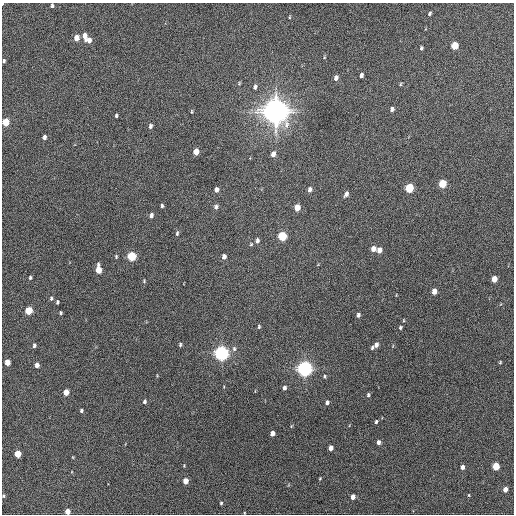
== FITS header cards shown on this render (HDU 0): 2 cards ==
NAXIS1  =                  512 / Axis length
NAXIS2  =                  512 / Axis length

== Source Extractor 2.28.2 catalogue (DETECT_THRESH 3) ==
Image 512 x 512 px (HDU 0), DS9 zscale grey, 1 PNG px = 1 image px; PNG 516 x 516 px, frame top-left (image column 1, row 512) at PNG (2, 3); no overlay
Background 247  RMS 15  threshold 45.7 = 3 sigma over >= 5 px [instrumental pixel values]
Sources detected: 90; all 90 listed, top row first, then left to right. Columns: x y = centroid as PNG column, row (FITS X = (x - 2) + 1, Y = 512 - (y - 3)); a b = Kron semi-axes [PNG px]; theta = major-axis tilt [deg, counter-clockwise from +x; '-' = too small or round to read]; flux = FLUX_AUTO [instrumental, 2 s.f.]
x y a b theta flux
2 4 3 2 - 7.4e+02
52 5 4 3 - 1.6e+03
429 14 5 3 - 1.6e+03
289 17 5 3 - 8.8e+02
85 36 7 4 89 6.6e+03
76 38 5 4 - 9.9e+03
89 40 5 5 - 5.7e+03
454 46 5 4 - 2.8e+04
421 48 5 3 - 1.6e+03
324 57 5 3 - 9.5e+02
4 61 4 3 - 1.5e+03
361 75 5 3 - 2.7e+03
336 78 6 4 74 4.3e+03
239 83 5 4 - 1.1e+03
400 84 5 4 - 1.1e+03
255 87 6 4 79 2.7e+03
392 109 5 4 - 2.8e+03
275 111 9 8 - 1.7e+06
192 112 5 3 - 9.9e+02
116 116 4 3 - 1.4e+03
6 122 5 4 - 2.9e+04
150 126 6 5 - 2.5e+03
44 137 4 4 - 3.0e+03
196 152 5 4 - 1.1e+04
273 154 6 5 - 5.9e+03
442 184 6 4 74 3.9e+04
409 188 6 5 - 5.6e+04
216 190 5 4 - 3.9e+03
309 190 6 4 75 3.7e+03
346 194 6 4 68 4.0e+03
162 206 5 3 - 1.7e+03
216 207 7 5 75 2.6e+03
297 207 5 4 - 1.4e+04
151 215 6 4 -89 2.9e+03
177 233 7 4 82 1.7e+03
282 236 5 5 - 5.7e+04
257 241 6 4 72 2.9e+03
251 244 5 4 - 1.3e+03
373 249 5 4 - 6.4e+03
379 250 5 4 - 6.8e+03
116 256 5 4 - 1.2e+03
131 256 5 5 - 6.2e+04
224 257 5 4 - 4.4e+03
98 270 7 4 -89 1.8e+04
30 277 5 3 - 1.5e+03
494 279 5 4 - 1.2e+04
144 281 5 4 - 1.1e+03
434 291 5 4 - 7.8e+03
51 298 6 4 89 1.7e+03
57 302 5 3 - 1.5e+03
28 311 5 4 - 3.3e+04
61 313 3 3 - 1.4e+03
358 315 4 3 - 2.5e+03
259 327 5 4 - 1.4e+03
400 327 4 3 - 1.4e+03
34 345 5 4 - 2.4e+03
180 345 5 4 - 1.5e+03
376 345 6 4 68 4.1e+03
372 348 4 3 - 1.4e+03
234 349 7 5 -88 2.5e+03
221 353 6 5 - 4.7e+05
7 362 5 4 - 1.1e+04
500 362 4 3 - 1.0e+03
37 365 5 4 - 5.7e+03
304 369 6 5 - 5.3e+05
157 376 4 3 - 7.6e+02
324 376 5 4 - 1.2e+03
284 388 5 4 - 2.8e+03
66 392 5 4 - 1.2e+04
368 395 5 3 - 1.6e+03
144 401 5 4 - 2.3e+03
327 402 5 4 - 2.9e+03
81 410 4 4 - 1.8e+03
376 422 4 3 - 1.6e+03
291 426 6 3 70 9.2e+02
272 433 5 4 - 6.6e+03
378 442 4 4 - 4.3e+03
331 448 5 4 - 5.7e+03
18 454 5 4 - 2.5e+04
184 466 3 3 - 7.9e+02
496 466 5 4 - 3.1e+04
462 467 4 4 - 4.3e+03
320 478 3 3 - 8.6e+02
185 481 5 4 - 1.0e+04
505 489 4 4 - 7.0e+03
469 495 4 3 - 8.1e+02
3 496 4 4 - 1.2e+03
353 497 5 4 - 5.9e+03
221 503 4 4 - 1.2e+03
67 511 4 4 - 1.2e+04
At the frame edge (FLAGS 8, measured only in part): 5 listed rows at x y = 2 4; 52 5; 6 122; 3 496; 67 511